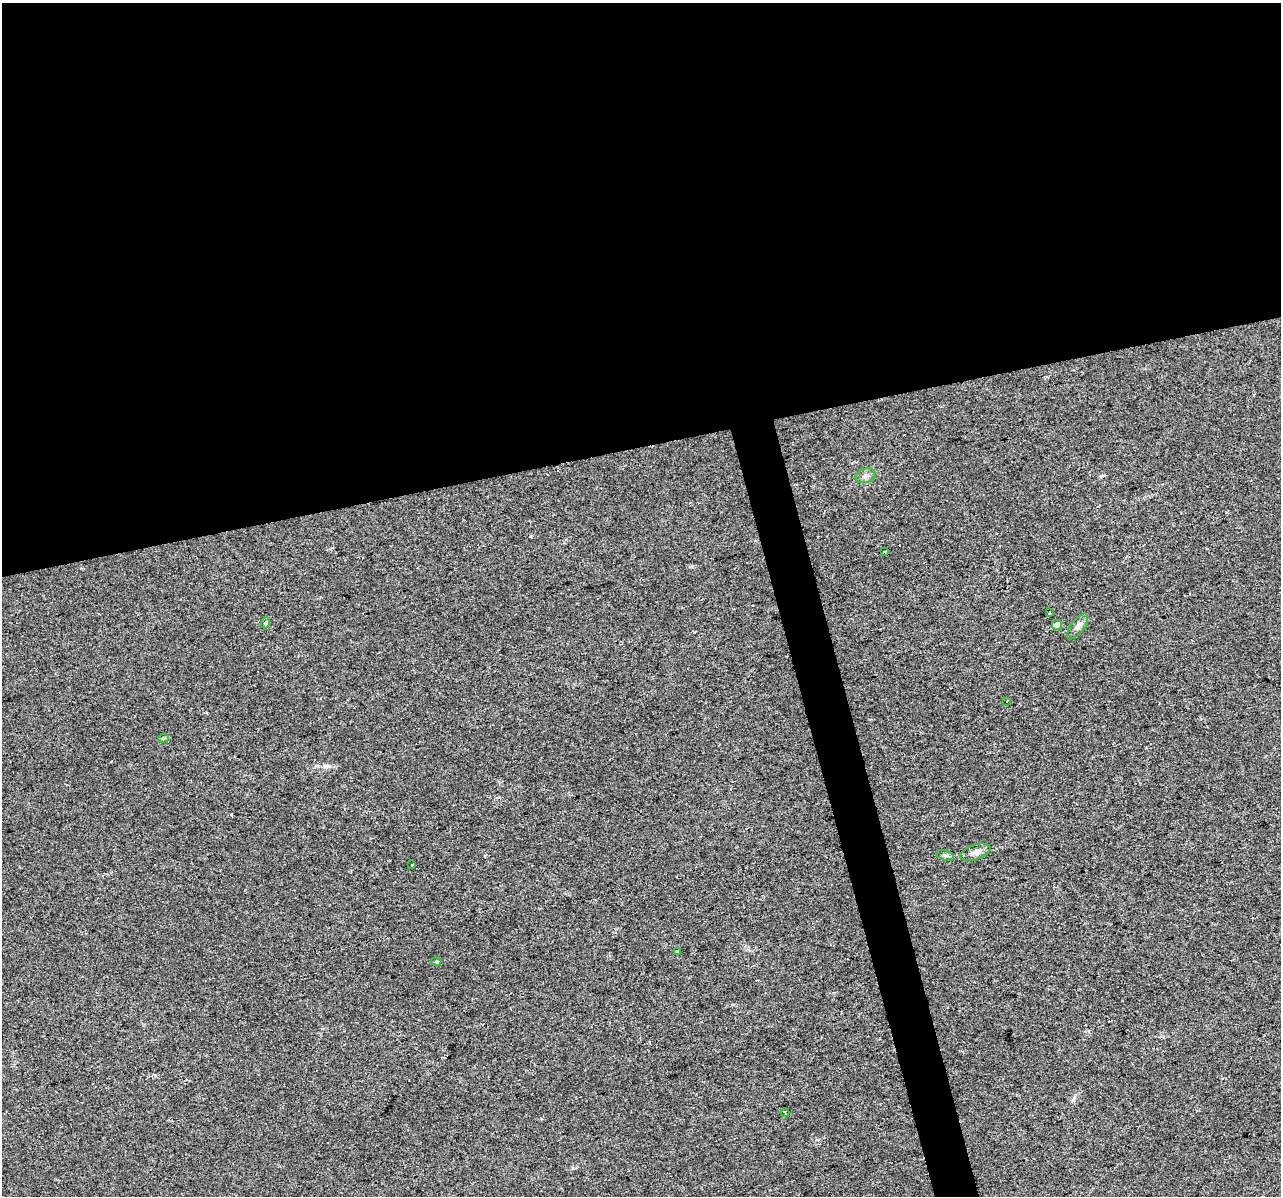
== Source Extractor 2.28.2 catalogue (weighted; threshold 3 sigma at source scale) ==
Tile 2 of 4 x 4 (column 2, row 1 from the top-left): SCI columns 1280-2558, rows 3675-4868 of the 5117 x 4912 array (HDU 1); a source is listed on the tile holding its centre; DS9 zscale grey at full resolution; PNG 1283 x 1198 px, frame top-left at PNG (2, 3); each listed source drawn as its Kron ellipse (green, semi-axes under 4 px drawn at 4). Shown black and unused: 39% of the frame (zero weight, under 2 of 3 exposures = <1% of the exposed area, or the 3 px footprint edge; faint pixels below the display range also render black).
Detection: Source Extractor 2.28.2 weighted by HDU 2 'WHT'; one run over the whole footprint, this tile lists its part. Background 0.0308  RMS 0.0062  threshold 0.028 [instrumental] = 3 sigma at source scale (4.5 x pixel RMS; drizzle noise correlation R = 1.50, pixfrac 1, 0.0396/0.0396 arcsec/px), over >= 5 px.
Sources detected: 17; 3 cosmic-ray / hot-pixel residue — neither listed nor drawn; the other 14 listed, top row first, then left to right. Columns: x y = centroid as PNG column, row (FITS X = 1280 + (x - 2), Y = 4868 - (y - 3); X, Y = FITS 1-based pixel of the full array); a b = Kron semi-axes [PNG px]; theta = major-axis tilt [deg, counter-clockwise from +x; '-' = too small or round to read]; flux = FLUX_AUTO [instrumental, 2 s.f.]
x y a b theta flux
866 476 10 7 17 2.5
885 551 3 2 - 1.2
1049 612 4 3 - 1.7
265 623 5 3 - 0.7
1057 625 5 5 - 4.5
1077 626 15 6 53 3
1007 701 3 2 - 1.1
163 738 5 4 - 0.93
975 852 16 7 20 3.4
945 855 9 5 -14 1.4
412 865 3 2 - 0.65
678 951 4 3 - 18
436 962 5 3 - 0.62
785 1113 4 3 - 0.98
Unlisted compact peaks at least as high as the median listed source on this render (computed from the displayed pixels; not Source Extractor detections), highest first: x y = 1073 1100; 325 766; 531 536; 231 814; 573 1168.